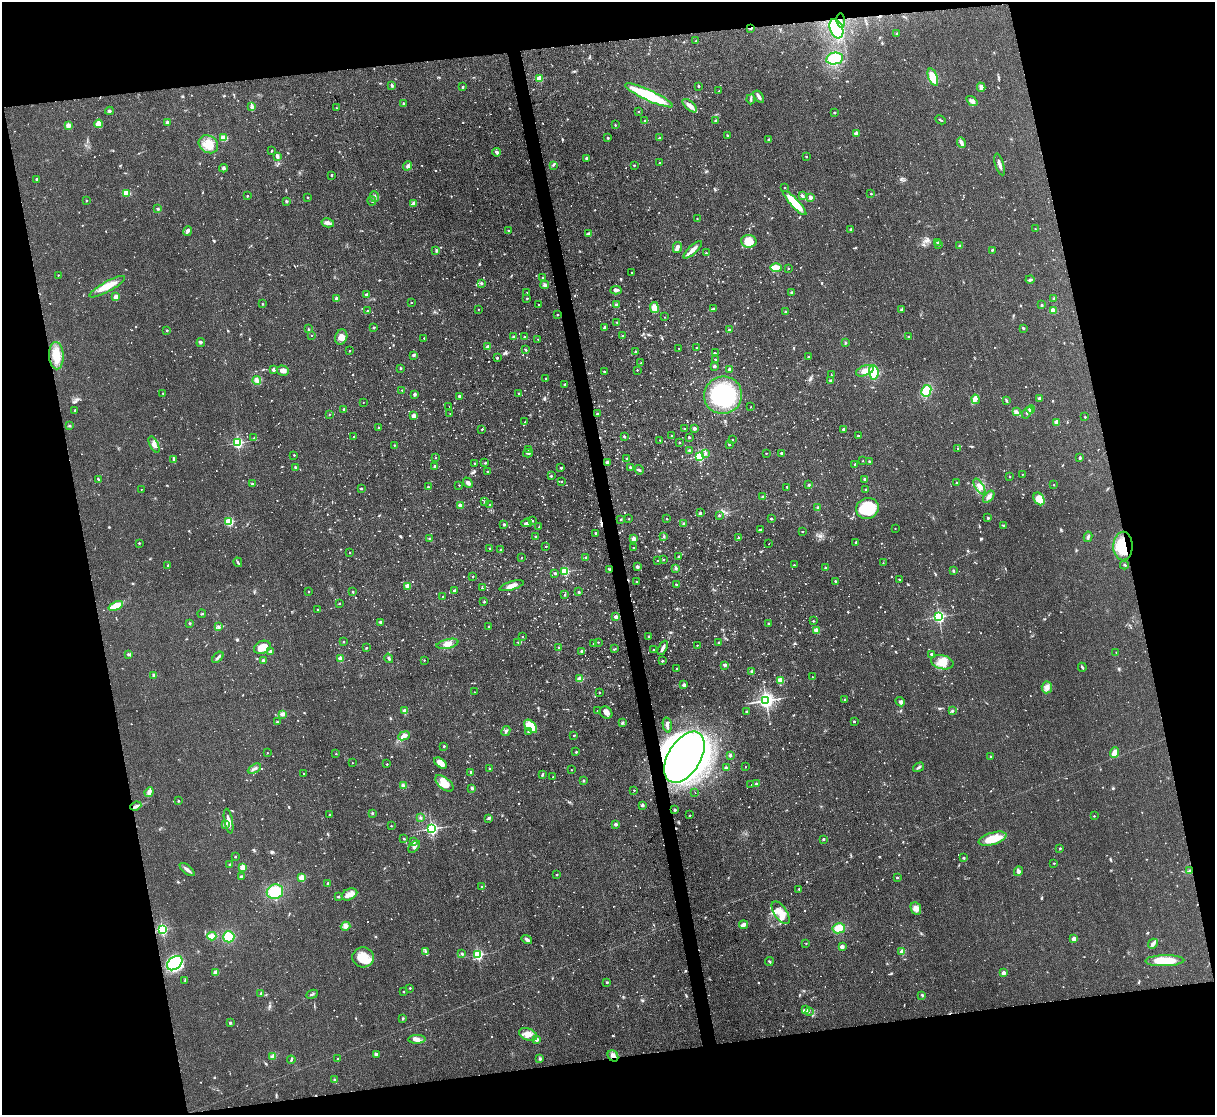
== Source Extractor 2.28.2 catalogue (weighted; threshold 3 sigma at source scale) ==
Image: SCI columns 4-4855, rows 138-4587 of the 4855 x 4839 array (HDU 1 of 3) = the unmasked area's bounding box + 8 px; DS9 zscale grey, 4 x 4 block average (1 PNG px = mean of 4 x 4 image px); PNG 1217 x 1117 px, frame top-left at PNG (2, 2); each listed source drawn as its Kron ellipse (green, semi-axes under 4 px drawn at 4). Shown black and unused: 25% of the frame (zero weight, under 2 of 3 exposures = <1% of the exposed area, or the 3 px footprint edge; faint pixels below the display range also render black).
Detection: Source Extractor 2.28.2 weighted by HDU 2 'WHT'. Background 0.0935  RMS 0.0096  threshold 0.0434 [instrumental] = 3 sigma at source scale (4.5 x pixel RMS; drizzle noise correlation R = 1.50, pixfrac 1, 0.05/0.05 arcsec/px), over >= 5 px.
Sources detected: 1625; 30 too faint to see at this stretch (4 x 4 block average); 2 inside a brighter object's white glare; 16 cosmic-ray / hot-pixel residue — neither listed nor drawn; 19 coinciding with a brighter row at this scale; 27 inside a brighter listed object's ellipse — not listed separately; of the other 1531, all 500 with FLUX_AUTO >= 5.2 (the completeness limit of this list) listed and drawn (1031 fainter detections not listed), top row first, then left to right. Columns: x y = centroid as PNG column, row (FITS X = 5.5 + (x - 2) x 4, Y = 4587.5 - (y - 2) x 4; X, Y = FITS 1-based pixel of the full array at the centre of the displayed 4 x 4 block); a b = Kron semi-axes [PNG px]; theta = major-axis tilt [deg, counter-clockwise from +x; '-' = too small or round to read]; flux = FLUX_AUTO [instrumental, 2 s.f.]
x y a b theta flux
841 21 7 2 -83 20
750 28 4 2 - 7.7
836 29 10 6 -69 320
897 34 2 2 - 7
696 41 2 2 - 8.5
834 59 8 5 10 210
933 77 9 4 -69 92
540 78 2 2 - 220
392 85 4 2 - 8.5
699 86 2 2 - 15
463 87 2 2 - 14
981 87 5 3 - 20
719 91 2 2 - 5.9
649 95 26 5 -25 370
759 97 7 3 -55 18
751 99 5 2 - 9
972 101 6 3 -37 20
404 104 3 2 - 12
690 106 9 4 -43 32
251 107 2 2 - 23
336 108 2 2 - 5.6
109 111 4 2 - 8.4
639 111 2 2 - 8.2
834 112 2 2 - 19
940 120 5 2 - 5.3
645 121 2 2 - 14
716 121 3 2 - 8.2
167 122 2 2 - 60
99 124 4 4 - 53
615 125 2 2 - 12
68 126 2 2 - 150
856 134 2 2 - 95
727 135 2 2 - 14
224 138 4 3 - 71
608 138 2 2 - 16
659 138 2 2 - 19
769 139 2 2 - 19
961 142 5 3 - 19
208 144 10 8 -37 85
272 151 2 2 - 5.6
497 152 4 3 - 18
277 156 3 2 - 20
806 157 2 2 - 12
587 158 2 2 - 39
660 163 2 2 - 5.5
1000 164 11 2 -73 25
553 165 3 2 - 6.7
634 165 2 2 - 9.2
408 166 5 3 - 12
223 168 4 3 - 11
331 175 2 2 - 18
37 179 2 2 - 32
785 187 2 2 - 11
126 193 4 3 - 63
871 194 2 2 - 9.9
247 196 2 2 - 14
803 196 4 3 - 11
307 197 2 2 - 13
375 197 5 2 - 9.9
810 197 2 2 - 76
86 201 2 2 - 9.5
286 201 2 2 - 31
372 201 4 2 - 8.9
414 203 3 3 - 20
795 203 16 3 -47 210
158 209 3 3 - 6.9
697 218 2 2 - 6.3
328 223 6 4 -11 20
851 229 2 2 - 32
1035 229 2 2 - 5.8
188 231 5 3 - 11
509 231 2 2 - 9.9
589 234 2 2 - 49
749 241 8 6 -4 110
938 242 3 2 - 6.2
939 244 2 2 - 6.4
959 246 2 2 - 13
677 248 6 2 77 31
436 250 4 2 - 7.2
693 250 12 3 43 38
992 250 3 2 - 5.8
706 253 2 2 - 15
776 268 6 3 -1 130
788 268 2 2 - 13
632 272 2 2 - 5.7
58 275 2 2 - 5.9
543 278 2 2 - 20
1030 279 4 2 - 12
481 283 3 2 - 9.1
545 285 4 3 - 14
107 287 20 5 29 82
616 290 5 3 - 13
527 292 2 2 - 8.7
792 292 2 2 - 27
367 294 3 2 - 15
116 297 3 3 - 22
336 298 2 2 - 48
527 298 2 2 - 11
1054 298 2 2 - 20
411 303 2 2 - 10
262 304 2 2 - 9.6
539 305 2 2 - 7.8
616 305 2 2 - 37
1042 305 2 2 - 20
654 308 5 3 - 60
478 309 2 2 - 6.5
713 309 3 2 - 6.9
902 309 3 2 - 6.5
1053 310 2 2 - 150
368 311 2 2 - 18
786 312 2 2 - 26
557 315 2 2 - 11
665 317 2 2 - 5.3
617 322 2 2 - 6.8
374 327 2 2 - 22
604 328 3 2 - 10
1023 328 3 2 - 6
308 329 2 2 - 15
167 330 2 2 - 15
729 330 2 2 - 36
311 335 2 2 - 6.5
513 336 3 3 - 6.9
623 336 2 2 - 18
908 336 2 2 - 7.6
341 337 8 6 72 32
524 337 2 2 - 22
424 338 2 2 - 8
538 339 2 2 - 6.1
201 343 4 2 - 6.7
845 343 3 2 - 5.4
488 347 2 2 - 82
679 348 2 2 - 5.8
696 348 2 2 - 5.8
526 350 3 2 - 6.7
350 351 2 2 - 9.6
636 352 2 2 - 37
715 353 2 2 - 6
414 355 3 2 - 11
56 356 13 7 -87 87
808 357 2 2 - 11
497 358 2 2 - 19
715 359 2 2 - 13
641 363 2 2 - 12
714 366 2 2 - 41
400 368 2 2 - 21
274 369 2 2 - 53
729 369 2 2 - 41
283 370 6 5 - 26
637 370 2 2 - 12
604 371 2 2 - 11
865 371 9 5 22 49
874 372 7 5 -85 130
831 375 2 2 - 6.6
545 379 2 2 - 7.7
257 380 4 3 - 14
830 381 3 2 - 9
565 384 2 2 - 23
402 390 2 2 - 5.9
926 391 6 4 64 140
163 393 2 2 - 9.8
518 393 2 2 - 9.5
415 394 2 2 - 50
723 395 19 18 - 630
459 396 2 2 - 38
1039 398 3 2 - 14
975 399 5 3 - 15
1006 400 4 2 - 6.4
363 402 2 2 - 5.5
449 407 2 2 - 5.4
750 407 2 2 - 5.7
344 409 2 2 - 24
1031 409 4 2 - 64
75 410 2 2 - 11
1016 412 3 2 - 8.5
1027 412 7 3 53 11
450 413 2 2 - 5.8
329 414 2 2 - 6.5
597 414 2 2 - 7.2
414 416 2 2 - 120
1085 417 2 2 - 12
525 422 2 2 - 6
1057 422 2 2 - 130
69 426 3 2 - 5.5
378 427 2 2 - 9.9
694 428 2 2 - 53
482 429 2 2 - 12
684 429 2 2 - 8.9
843 429 3 3 - 9.3
624 436 2 2 - 18
671 436 2 2 - 11
858 436 2 2 - 12
354 437 2 2 - 12
689 437 2 2 - 20
254 438 2 2 - 10
660 440 2 2 - 7.4
732 440 2 2 - 10
679 442 2 2 - 9
238 443 2 2 - 920
154 444 9 4 -63 29
729 444 2 2 - 18
394 445 2 2 - 9.4
958 448 2 2 - 5.5
528 449 2 2 - 7.7
690 450 2 2 - 24
528 453 5 2 - 11
706 453 2 2 - 20
766 453 2 2 - 6.1
782 453 2 2 - 43
294 455 2 2 - 9.5
699 456 2 2 - 780
436 458 2 2 - 5.4
1080 458 2 2 - 36
174 459 3 2 - 8.6
627 459 2 2 - 14
863 461 2 2 - 5.3
869 461 2 2 - 21
607 462 2 2 - 39
474 463 2 2 - 9.4
485 463 2 2 - 13
855 464 2 2 - 16
434 466 2 2 - 25
295 467 2 2 - 19
630 467 2 2 - 25
561 468 2 2 - 22
639 470 5 3 - 8.8
487 472 2 2 - 15
1022 474 2 2 - 6.8
551 476 2 2 - 17
1009 477 2 2 - 11
98 479 3 2 - 5.9
864 479 2 2 - 26
561 481 2 2 - 9
468 483 6 3 -47 15
957 483 2 2 - 19
252 484 2 2 - 17
459 485 2 2 - 6.7
809 485 2 2 - 28
1054 485 2 2 - 9
979 486 9 4 -57 30
428 487 2 2 - 20
787 487 2 2 - 11
141 489 2 2 - 5.3
361 489 2 2 - 14
866 489 2 2 - 13
763 497 2 2 - 28
989 497 7 3 50 24
1039 499 7 5 -56 75
484 501 2 2 - 13
490 504 2 2 - 6.9
460 506 2 2 - 110
818 508 3 2 - 7.8
867 508 11 10 - 250
700 513 2 2 - 16
719 515 2 2 - 11
988 518 2 2 - 7.6
621 519 2 2 - 16
629 519 2 2 - 6.6
667 519 2 2 - 12
771 519 2 2 - 25
532 521 2 2 - 12
229 522 2 2 - 530
527 523 5 3 - 14
504 524 2 2 - 33
684 524 2 2 - 41
1003 526 3 2 - 6.1
539 527 2 2 - 5.9
895 528 2 2 - 5.3
761 530 3 2 - 6.4
802 531 2 2 - 9.3
595 533 2 2 - 17
664 536 3 2 - 7.7
536 537 2 2 - 16
1088 537 5 2 - 12
738 538 2 2 - 11
430 539 2 2 - 19
634 539 2 2 - 87
856 542 2 2 - 18
139 543 2 2 - 16
769 544 2 2 - 5.9
545 546 2 2 - 5.9
1123 546 14 9 89 200
633 548 2 2 - 6.8
490 549 2 2 - 33
501 550 2 2 - 22
350 553 2 2 - 11
521 557 2 2 - 5.9
679 557 2 2 - 21
586 558 2 2 - 29
663 560 2 2 - 9.2
657 561 2 2 - 7.6
238 562 5 2 - 8.6
883 563 2 2 - 5.5
794 565 2 2 - 7.1
1124 565 4 2 - 5.3
168 566 2 2 - 18
637 566 2 2 - 50
676 568 3 3 - 8.2
825 568 2 2 - 20
610 569 3 2 - 5.6
565 571 2 2 - 420
953 571 2 2 - 28
555 573 2 2 - 27
473 576 2 2 - 12
899 579 2 2 - 12
835 581 2 2 - 17
637 582 2 2 - 20
676 584 2 2 - 17
407 586 2 2 - 120
512 586 12 3 17 38
482 588 2 2 - 10
455 590 2 2 - 19
309 591 2 2 - 9.6
353 592 2 2 - 14
579 592 3 2 - 6.8
565 595 2 2 - 18
443 597 2 2 - 17
484 602 2 2 - 11
339 603 2 2 - 6.7
116 606 8 3 25 140
317 609 2 2 - 8.5
202 614 4 2 - 5.2
616 617 2 2 - 69
939 617 2 2 - 1300
813 621 2 2 - 7.2
380 622 2 2 - 37
190 623 2 2 - 25
769 624 2 2 - 22
489 626 2 2 - 16
219 627 3 2 - 6.6
816 630 2 2 - 170
522 637 2 2 - 5.6
649 637 2 2 - 15
343 642 2 2 - 13
518 642 2 2 - 9.3
598 642 2 2 - 6.1
719 643 2 2 - 18
447 644 11 4 13 46
594 644 2 2 - 13
697 645 2 2 - 8.9
262 647 9 6 24 72
559 647 2 2 - 7.1
366 648 2 2 - 16
663 648 8 2 62 17
614 649 3 2 - 6.9
653 649 2 2 - 5.6
270 651 2 2 - 5.4
582 651 2 2 - 38
1116 652 2 2 - 5.4
128 654 2 2 - 23
932 654 3 3 - 12
218 657 7 2 45 11
389 658 5 2 - 10
341 659 2 2 - 180
263 660 2 2 - 47
424 660 2 2 - 9.4
662 661 2 2 - 19
942 662 11 7 -12 71
725 665 3 2 - 9
1082 667 4 2 - 9.1
677 669 2 2 - 17
752 671 2 2 - 62
154 675 2 2 - 59
812 677 2 2 - 6
580 679 2 2 - 160
781 680 2 2 - 230
684 685 2 2 - 54
1047 687 6 5 - 28
474 692 2 2 - 6
599 692 2 2 - 9.3
845 699 2 2 - 11
766 700 3 3 - 2600
900 702 5 3 - 13
597 710 2 2 - 5.2
405 711 2 2 - 95
747 711 2 2 - 17
952 711 3 2 - 7.9
606 712 7 5 -36 28
282 714 2 2 - 20
854 721 2 2 - 16
277 722 2 2 - 7.1
622 723 3 2 - 8.3
667 725 8 2 -79 18
531 726 8 5 -45 120
506 731 5 2 - 12
528 732 2 2 - 14
574 735 2 2 - 11
404 736 6 3 22 34
444 746 2 2 - 19
576 752 2 2 - 5.7
1114 752 5 3 - 48
267 753 2 2 - 6.6
336 754 2 2 - 9
730 755 2 2 - 42
684 757 28 16 58 2000
990 757 2 2 - 9.6
352 763 2 2 - 5.3
440 763 7 4 -36 43
387 764 2 2 - 10
745 767 2 2 - 7.2
918 767 6 2 33 10
490 768 2 2 - 8.5
726 768 4 2 - 10
254 769 7 2 27 14
572 770 2 2 - 9.3
471 772 3 2 - 7.5
304 774 2 2 - 11
542 775 4 2 - 7.5
553 777 2 2 - 7.6
583 781 2 2 - 21
444 783 11 5 -40 80
751 784 2 2 - 29
756 784 2 2 - 40
403 785 3 3 - 15
472 788 3 2 - 9.2
634 790 2 2 - 7
149 792 5 3 - 22
695 793 2 2 - 7.9
178 801 2 2 - 19
642 805 2 2 - 46
136 806 6 2 22 13
675 810 2 2 - 26
372 813 2 2 - 5.6
329 815 2 2 - 13
690 815 2 2 - 5.7
1094 816 2 2 - 9.2
420 818 3 2 - 7.6
488 818 3 2 - 6.4
229 821 12 3 -79 36
225 824 4 3 - 15
615 824 2 2 - 56
391 826 2 2 - 7.8
432 829 2 2 - 1400
404 839 2 2 - 5.5
823 839 2 2 - 24
993 839 14 6 16 140
413 842 3 2 - 6.4
414 847 7 3 48 19
1060 848 2 2 - 14
235 857 2 2 - 9.2
964 858 2 2 - 7.1
1054 863 2 2 - 10
230 864 3 2 - 5.6
243 867 2 2 - 210
187 870 9 3 -39 23
1018 871 5 4 - 15
1190 871 4 3 - 12
557 875 2 2 - 13
241 876 2 2 - 7
302 878 2 2 - 270
897 878 2 2 - 14
328 883 2 2 - 33
481 886 2 2 - 11
799 889 2 2 - 11
275 892 8 7 - 170
349 894 8 5 26 35
339 896 3 2 - 5.4
916 908 6 5 - 39
781 913 13 6 -56 67
744 925 4 2 - 36
346 926 5 4 - 28
839 928 6 5 - 78
162 929 2 2 - 870
212 936 4 3 - 66
229 937 5 5 - 110
1074 939 2 2 - 93
527 940 5 3 - 16
806 943 2 2 - 6.3
1153 944 5 4 - 19
842 947 2 2 - 79
425 951 3 2 - 8.6
902 952 2 2 - 170
462 954 2 2 - 17
478 955 2 2 - 750
363 957 11 10 - 100
769 961 4 2 - 8.2
1165 961 19 5 1 150
175 963 8 6 40 160
216 973 3 3 - 41
1003 973 3 3 - 20
185 980 3 2 - 6.9
607 982 2 2 - 19
410 988 2 2 - 10
403 992 2 2 - 12
261 993 2 2 - 14
312 994 6 2 24 9.5
922 995 3 2 - 7.6
805 1009 3 2 - 8
809 1011 3 2 - 5.9
403 1018 3 2 - 6.7
230 1023 2 2 - 11
528 1034 9 6 -22 45
417 1039 8 4 0 25
536 1039 2 2 - 76
376 1054 3 2 - 18
613 1056 6 5 - 26
273 1057 3 2 - 24
338 1059 2 2 - 6.7
540 1059 3 3 - 9.7
291 1060 4 2 - 6.4
335 1080 2 2 - 29
Overlapping masked pixels (flux is a lower limit): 6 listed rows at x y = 841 21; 750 28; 1123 546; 610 569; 1190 871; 613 1056
Diffuse or blended objects may show on this block-average render without a row.